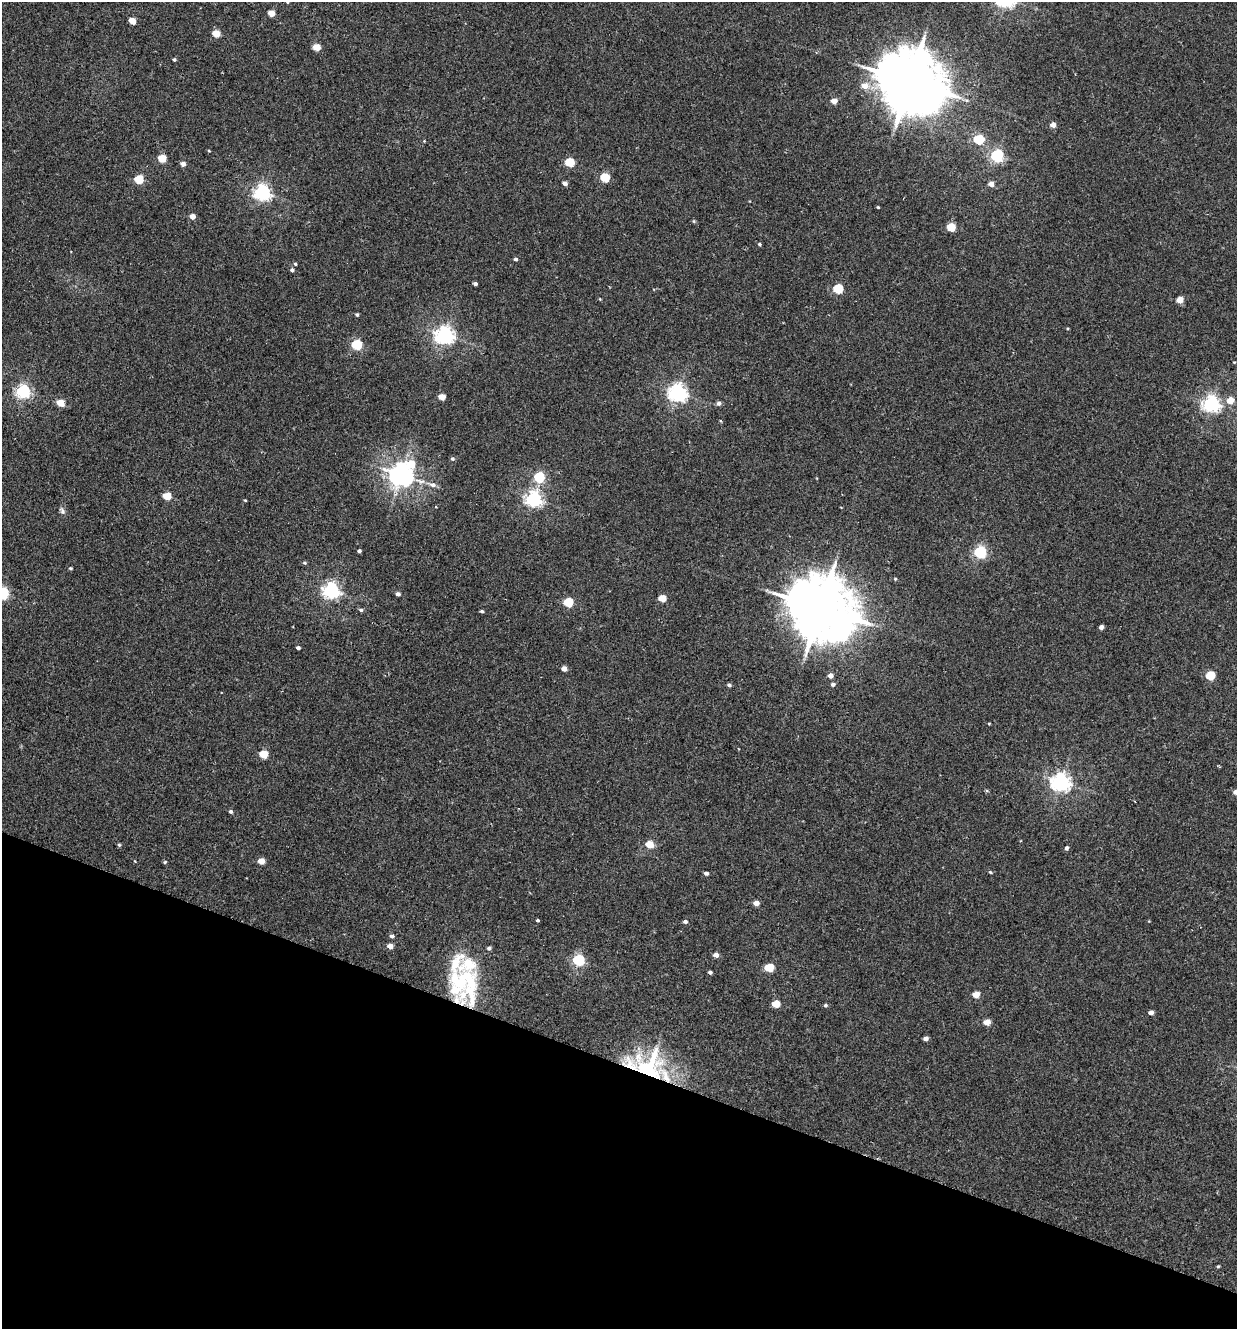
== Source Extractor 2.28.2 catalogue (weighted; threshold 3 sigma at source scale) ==
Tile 15 of 4 x 4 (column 3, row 4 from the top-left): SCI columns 2783-4017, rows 23-1349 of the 5438 x 5356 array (HDU 1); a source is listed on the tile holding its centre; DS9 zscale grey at full resolution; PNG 1239 x 1331 px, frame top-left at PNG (2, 2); no overlay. Shown black and unused: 20% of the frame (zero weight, under 2 of 3 exposures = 3% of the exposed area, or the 3 px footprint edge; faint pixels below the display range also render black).
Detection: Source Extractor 2.28.2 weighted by HDU 2 'WHT'; one run over the whole footprint, this tile lists its part. Background 0.026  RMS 0.0068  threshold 0.0307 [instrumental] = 3 sigma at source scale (4.5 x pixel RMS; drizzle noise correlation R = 1.50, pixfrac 1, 0.05/0.05 arcsec/px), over >= 5 px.
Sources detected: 112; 1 inside a brighter object's white glare — not listed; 6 inside a brighter listed object's ellipse — not listed separately; the other 105 listed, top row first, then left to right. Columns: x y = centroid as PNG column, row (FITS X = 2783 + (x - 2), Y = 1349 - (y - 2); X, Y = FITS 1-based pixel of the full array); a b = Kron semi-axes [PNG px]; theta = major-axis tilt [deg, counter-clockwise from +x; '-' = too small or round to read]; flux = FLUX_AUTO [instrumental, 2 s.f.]
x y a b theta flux
287 2 3 3 - 0.63
271 13 5 4 - 12
132 21 5 4 - 12
216 34 5 4 - 14
316 47 5 4 - 13
174 59 4 3 - 1.1
909 82 19 16 -31 5600
865 86 7 6 - 6.6
834 101 4 4 - 6.6
1053 125 4 4 - 4.4
979 139 5 5 - 40
209 151 5 3 - 0.55
997 156 6 5 - 110
162 158 5 4 - 19
570 162 5 5 - 31
183 164 4 4 - 3.7
605 178 5 5 - 35
139 179 5 5 - 28
565 183 4 4 - 3
991 184 5 4 - 4.9
262 192 6 6 - 220
878 207 3 3 - 0.68
192 217 4 4 - 6.5
694 221 5 4 - 0.79
951 227 5 5 - 23
759 244 4 3 - 1.1
516 259 4 4 - 1.6
295 264 4 4 - 0.88
292 270 4 4 - 1.5
475 284 4 3 - 1.8
838 289 5 5 - 40
600 299 4 3 - 0.57
1180 300 5 4 - 10
357 315 4 4 - 1.1
444 335 7 6 - 300
357 345 5 5 - 51
1234 362 3 3 - 0.52
23 391 6 5 - 140
678 393 7 6 - 280
442 397 5 4 - 10
1230 400 6 5 - 11
61 403 5 4 - 14
719 403 5 5 - 2.1
1211 404 7 6 - 230
452 459 5 5 - 1.3
401 475 8 7 - 600
539 477 5 5 - 55
433 485 9 6 -12 2.7
167 496 5 5 - 18
534 499 6 6 - 210
245 500 3 3 - 0.59
62 511 10 6 -63 2
359 551 3 3 - 1.4
980 552 6 5 - 100
304 563 5 4 - 0.94
70 568 4 3 - 0.86
895 579 4 4 - 0.7
331 590 6 6 - 220
3 593 5 5 - 88
398 594 4 4 - 2.6
662 598 5 4 - 14
568 602 5 5 - 31
820 608 19 16 -33 5300
361 610 5 4 - 1.3
482 611 4 3 - 1
1101 627 4 4 - 2.4
298 648 4 3 - 1.6
564 669 4 4 - 5
1210 675 5 5 - 26
830 676 5 4 - 4.1
833 684 5 4 - 1.6
729 685 4 3 - 1.4
989 723 3 3 - 0.54
263 754 5 4 - 22
1061 782 7 6 - 300
1236 792 5 4 - 3.2
231 811 4 4 - 1.4
649 844 5 4 - 14
119 845 4 4 - 0.91
1067 848 4 4 - 1.7
135 861 4 3 - 0.56
261 861 5 4 - 10
165 862 5 4 - 0.8
990 872 4 4 - 0.75
706 873 4 3 - 1.7
756 903 5 4 - 5.4
538 920 3 3 - 0.9
685 922 4 4 - 1.9
392 936 5 5 - 1.8
390 946 5 4 - 6.6
489 948 5 4 - 1.4
716 955 5 4 - 3.9
579 960 6 5 - 85
769 968 5 5 - 27
710 972 4 3 - 1.5
470 980 71 15 -83 31
455 990 40 17 -61 20
976 995 5 4 - 10
776 1004 5 5 - 16
825 1005 4 4 - 1.2
1151 1013 4 4 - 3.2
987 1022 5 4 - 7.8
926 1038 4 4 - 3.3
649 1068 40 37 -84 80
1218 1266 4 3 - 0.7
Overlapping masked pixels (flux is a lower limit): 2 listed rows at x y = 455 990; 649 1068
Isophote crosses this tile's border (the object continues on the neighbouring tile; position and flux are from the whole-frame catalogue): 3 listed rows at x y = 287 2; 3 593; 1236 792